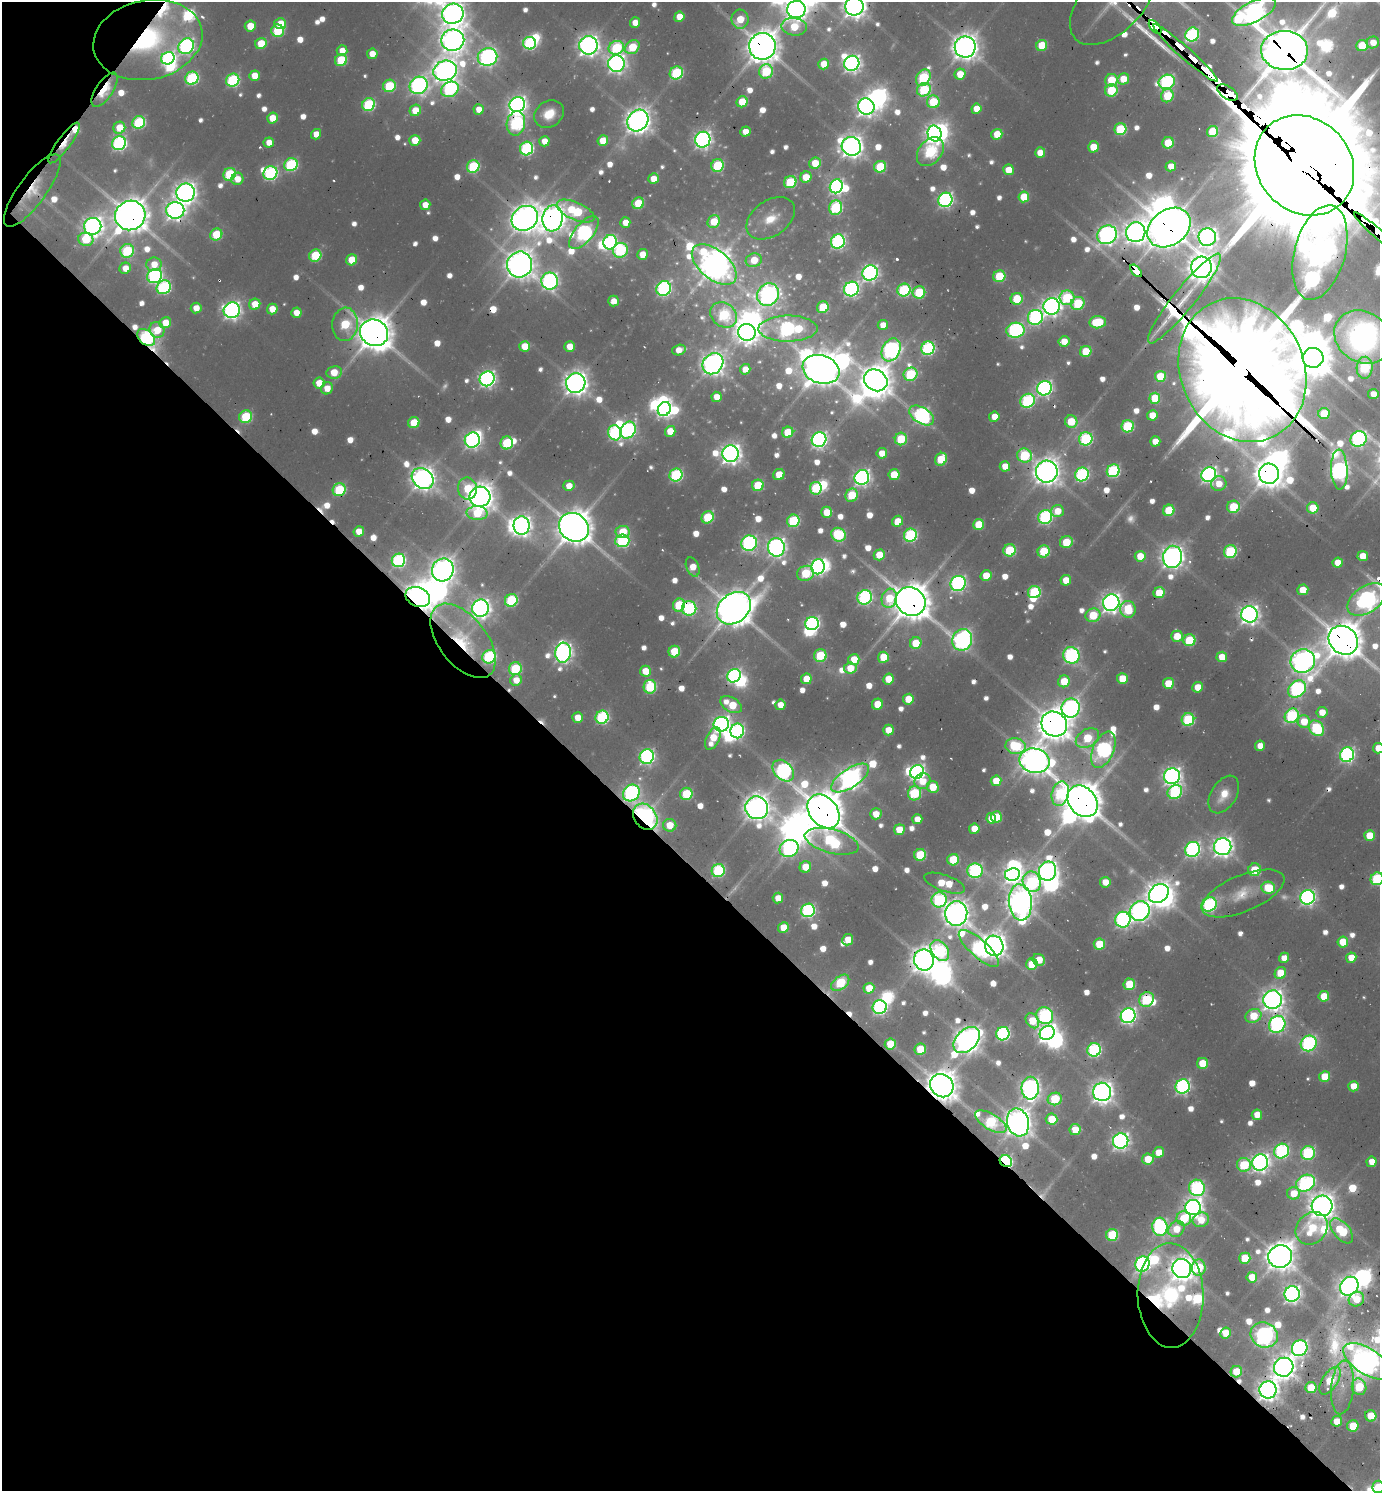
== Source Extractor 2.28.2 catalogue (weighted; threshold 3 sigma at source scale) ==
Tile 9 of 4 x 4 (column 1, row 3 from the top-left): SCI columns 468-1845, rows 1490-2978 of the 6131 x 6100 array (HDU 1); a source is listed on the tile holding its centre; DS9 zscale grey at full resolution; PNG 1382 x 1493 px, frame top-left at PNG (2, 2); each listed source drawn as its Kron ellipse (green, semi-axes under 4 px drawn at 4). Shown black and unused: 43% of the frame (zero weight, under 2 of 3 exposures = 7% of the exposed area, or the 3 px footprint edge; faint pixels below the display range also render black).
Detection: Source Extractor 2.28.2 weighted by HDU 2 'WHT'; one run over the whole footprint, this tile lists its part. Background 0.0911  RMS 0.0093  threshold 0.0418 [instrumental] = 3 sigma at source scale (4.5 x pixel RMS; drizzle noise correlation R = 1.50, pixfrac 1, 0.05/0.05 arcsec/px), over >= 5 px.
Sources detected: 824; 36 too faint to see at this stretch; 49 inside a brighter object's white glare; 15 cosmic-ray / hot-pixel residue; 3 long thin detections or spike segments (spike, bleed or trail) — neither listed nor drawn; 10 inside a brighter listed object's ellipse — not listed separately; of the other 711, all 500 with FLUX_AUTO >= 18.8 (the completeness limit of this list) listed and drawn (211 fainter detections not listed), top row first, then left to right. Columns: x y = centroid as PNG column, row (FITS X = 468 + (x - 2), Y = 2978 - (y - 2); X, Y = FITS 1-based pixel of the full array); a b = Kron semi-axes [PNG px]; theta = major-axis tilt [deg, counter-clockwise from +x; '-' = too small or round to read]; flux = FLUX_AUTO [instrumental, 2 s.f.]
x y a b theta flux
1113 2 52 30 46 170
854 6 9 9 - 1400
796 10 9 8 - 1100
1254 12 24 10 27 1000
453 14 11 10 - 1400
679 17 5 5 - 27
740 19 9 8 - 43
635 23 5 5 - 21
280 24 6 5 - 35
250 26 5 5 - 36
794 27 12 9 -5 58
1155 27 8 4 -50 1300
278 31 6 6 - 110
1192 34 7 6 - 220
148 40 55 39 11 230
453 40 11 10 - 1400
1373 42 6 6 - 22
261 43 6 5 - 45
529 43 6 6 - 210
588 45 9 9 - 1000
1042 45 6 5 - 55
1362 45 6 5 - 54
186 46 8 7 - 400
762 46 13 13 - 2400
632 47 8 6 40 64
965 47 10 10 - 1600
616 48 8 7 - 130
1284 50 23 19 -3 4800
342 51 5 5 - 21
1185 53 42 6 -42 1100
372 54 5 5 - 22
487 57 10 8 21 560
168 58 7 6 - 260
341 60 6 6 - 83
852 63 8 7 - 620
616 64 8 8 - 700
824 64 5 5 - 33
445 71 12 10 17 1300
766 71 7 7 - 110
676 73 7 6 - 140
960 74 5 5 - 37
254 76 5 5 - 26
192 78 7 6 - 180
923 78 9 6 59 130
1123 79 6 5 - 34
233 80 7 6 - 180
1111 80 6 6 - 56
1167 82 8 7 - 290
419 85 9 8 - 590
389 86 6 6 - 99
450 89 9 7 29 230
105 90 20 8 57 40
924 90 7 6 - 110
1111 90 6 6 - 76
1227 93 11 6 -33 2200
1167 96 7 6 - 59
742 102 6 5 - 50
933 102 6 6 - 76
369 105 6 6 - 160
517 105 8 7 - 600
866 107 8 8 - 840
479 109 5 5 - 21
976 109 5 5 - 26
415 110 6 5 - 36
549 114 16 12 35 29
272 118 5 5 - 31
638 121 11 10 - 1400
139 122 6 6 - 140
516 123 12 9 81 270
119 128 6 5 - 39
1120 129 6 6 - 100
745 132 5 5 - 21
1213 132 5 5 - 75
316 134 5 5 - 19
935 134 8 7 - 740
997 134 5 5 - 42
415 140 5 5 - 31
703 140 8 7 - 660
544 141 5 5 - 21
603 141 5 5 - 34
64 143 25 6 54 31
119 143 7 6 - 300
269 143 5 5 - 21
1168 143 6 5 - 62
851 146 10 9 - 1300
1093 147 5 5 - 36
527 148 7 6 - 220
930 152 16 11 51 180
1040 153 5 5 - 26
815 163 6 5 - 43
291 165 7 6 - 180
718 165 6 6 - 110
1304 165 53 46 -47 51000
473 166 6 6 - 130
1171 166 5 5 - 22
880 167 6 5 - 79
1008 170 5 5 - 30
270 173 7 6 - 250
229 174 6 6 - 110
806 177 6 5 - 32
237 179 6 6 - 21
653 179 5 5 - 26
790 182 6 6 - 110
836 186 7 6 - 400
32 190 44 14 54 38
185 193 9 9 - 1100
1024 197 5 5 - 48
945 200 7 7 - 400
638 203 6 5 - 58
425 205 5 5 - 20
836 208 7 6 - 180
175 210 9 8 - 850
576 211 20 9 -24 110
130 215 15 14 - 2900
525 218 14 12 37 1900
553 218 13 10 82 1500
771 218 27 18 35 35
625 222 5 5 - 21
714 222 7 6 - 44
93 226 8 8 - 900
1169 228 23 17 36 4000
1136 232 10 9 - 1300
1376 232 29 5 -41 2000
584 233 20 9 50 420
216 234 6 5 - 72
1107 235 10 9 - 810
1207 237 9 9 - 890
86 239 7 6 - 57
610 242 7 6 - 240
838 242 7 6 - 330
620 250 8 7 - 180
127 251 7 6 - 120
1320 253 48 25 75 2400
642 254 5 5 - 27
315 255 6 6 - 88
352 260 6 5 - 43
754 260 8 6 19 41
154 264 7 7 - 25
714 264 26 14 -39 2100
520 265 13 12 - 2000
1201 267 11 10 - 1600
125 268 6 5 - 20
1136 271 7 4 -49 950
870 273 8 7 - 540
155 276 7 7 - 330
999 276 6 6 - 83
550 281 8 8 - 520
164 287 7 6 - 200
664 289 7 7 - 310
851 289 7 7 - 410
904 290 6 6 - 180
919 292 6 6 - 98
768 294 12 10 48 750
1067 298 7 7 - 130
1184 298 57 11 51 97
1017 299 6 6 - 74
614 301 5 5 - 20
1078 303 7 6 - 97
255 304 6 5 - 34
1052 306 8 8 - 780
823 307 6 5 - 74
196 308 5 5 - 21
272 309 5 5 - 28
232 310 8 8 - 660
296 313 5 5 - 21
724 315 14 11 -38 150
1035 317 8 7 - 320
1098 322 8 6 5 89
165 323 6 5 - 28
345 324 17 12 86 95
883 325 5 5 - 20
788 329 29 13 0 390
157 330 8 7 - 39
1015 330 9 7 10 300
747 332 9 8 - 950
374 333 14 13 - 3100
146 337 10 7 -43 270
1363 337 30 25 -34 330
1064 341 5 5 - 23
525 346 5 5 - 33
570 346 5 5 - 27
928 348 7 6 - 240
679 350 7 5 18 21
891 350 12 8 61 560
1086 351 6 5 - 55
1313 358 10 10 - 2700
713 364 11 9 48 1100
1365 368 11 8 85 150
745 369 5 5 - 19
821 369 19 14 -19 2800
1242 370 74 62 -65 22000
334 372 8 6 10 38
910 374 7 6 - 130
1160 376 5 5 - 50
487 379 7 7 - 520
876 380 12 10 -31 2100
319 383 5 5 - 32
576 383 10 9 - 1300
327 388 6 5 - 21
1044 388 7 7 - 450
1373 394 5 5 - 19
716 397 5 5 - 21
1155 398 5 5 - 54
1028 401 7 6 - 210
664 409 7 6 - 430
1324 413 6 5 - 44
921 415 13 8 -32 400
1152 415 5 5 - 29
246 417 6 6 - 100
994 417 5 5 - 23
1071 421 6 6 - 50
414 423 6 5 - 51
1128 426 6 6 - 130
628 430 9 7 58 350
670 431 5 5 - 35
788 432 6 5 - 57
615 433 8 6 -70 260
901 439 6 6 - 80
1086 439 7 6 - 190
1359 439 8 7 - 390
472 440 7 7 - 510
819 440 7 7 - 500
1155 441 5 5 - 20
507 443 6 6 - 100
882 453 5 5 - 24
731 454 8 8 - 960
1024 456 7 7 - 120
941 459 7 5 57 57
1005 466 5 5 - 27
1339 469 20 8 -88 710
1113 471 6 6 - 200
1047 472 11 11 - 1500
1082 474 7 6 - 270
1209 474 8 7 - 550
1269 474 10 10 - 1800
676 475 6 6 - 190
779 475 6 5 - 29
894 475 5 5 - 48
862 477 7 7 - 550
423 479 12 9 -40 1300
1219 484 8 7 - 24
758 485 6 5 - 72
569 486 5 5 - 21
467 488 11 9 -82 43
816 488 6 6 - 110
339 490 6 6 - 110
852 495 7 6 - 60
480 497 10 10 - 1700
1233 507 6 6 - 73
1313 508 6 5 - 42
1169 510 6 5 - 67
1057 511 6 6 - 29
827 512 5 5 - 35
477 513 10 7 -2 65
708 517 6 5 - 86
1045 517 7 6 - 250
793 521 6 6 - 120
898 521 6 5 - 28
979 524 5 5 - 53
522 526 9 8 - 820
574 527 16 13 -37 3300
359 532 5 5 - 23
623 532 7 6 - 52
838 535 7 6 - 130
910 535 7 6 - 200
622 541 7 6 - 200
1066 542 6 6 - 49
749 543 8 7 - 310
776 547 9 8 - 750
1009 550 6 6 - 93
1044 551 6 6 - 82
1230 552 6 6 - 150
879 555 5 5 - 41
1140 556 5 5 - 33
1363 556 5 5 - 30
1172 557 11 9 81 1200
398 560 7 6 - 230
1338 563 5 5 - 29
693 567 10 6 -68 28
818 567 7 6 - 420
443 570 11 10 - 1500
805 573 8 7 - 83
986 576 5 5 - 40
1066 580 5 5 - 29
958 583 8 7 - 430
1303 590 5 5 - 29
1034 592 6 6 - 150
1159 593 6 5 - 51
418 597 13 9 -23 2000
865 597 7 7 - 280
889 598 9 7 73 52
1367 599 21 13 34 710
511 600 6 6 - 130
911 601 16 13 -37 3800
1111 603 8 8 - 910
679 605 6 6 - 87
480 608 9 8 - 810
689 608 7 7 - 210
734 608 19 14 39 2900
1128 609 8 7 - 61
1249 614 8 8 - 870
1093 615 7 6 - 68
812 624 7 6 - 370
1177 636 6 5 - 34
962 640 11 9 61 620
1189 640 6 6 - 92
1343 640 15 13 -42 3400
463 641 43 24 -52 87
916 643 6 5 - 46
674 652 6 5 - 62
563 653 10 8 84 690
1071 655 8 8 - 310
820 656 6 6 - 76
489 657 7 6 - 180
883 657 5 5 - 39
1222 657 5 5 - 32
854 659 5 5 - 36
1303 661 12 11 - 1200
850 668 6 5 - 31
515 669 6 6 - 100
645 671 5 5 - 31
734 676 7 6 - 350
806 679 5 5 - 33
888 679 5 5 - 36
1122 679 5 5 - 42
516 680 6 5 - 21
1064 681 6 5 - 50
1168 683 5 5 - 43
650 687 7 6 - 120
1198 687 5 5 - 34
1297 689 10 7 41 340
908 699 5 5 - 36
877 704 5 5 - 35
731 705 11 7 -30 56
780 705 5 5 - 19
1071 708 9 9 - 580
1322 712 5 5 - 23
1292 716 7 6 - 190
577 717 5 5 - 24
602 717 7 6 - 190
1188 720 6 6 - 140
1304 721 6 6 - 34
721 724 8 7 - 630
1054 724 13 12 - 2500
1316 728 8 6 -48 140
888 730 5 5 - 28
737 731 7 6 - 260
713 738 12 6 64 42
1087 738 12 8 31 77
1015 746 10 8 -4 110
1260 746 5 5 - 21
1378 748 5 5 - 31
1103 750 19 10 67 450
1347 755 7 7 - 380
647 757 7 7 - 380
1034 761 15 12 -13 1800
783 771 12 9 -46 350
917 772 7 6 - 440
1172 776 8 8 - 720
850 778 22 9 33 940
922 781 8 7 - 27
996 781 5 5 - 35
933 787 6 5 - 41
1175 792 8 6 34 180
631 793 9 7 44 400
915 793 7 6 - 130
686 794 6 6 - 85
1060 794 12 8 75 160
1224 795 20 12 58 29
1082 801 17 13 -50 3200
757 808 11 11 - 1600
823 811 19 14 -49 3800
876 814 6 5 - 27
645 817 14 11 -53 410
996 817 6 5 - 55
991 818 5 4 - 24
917 819 5 5 - 20
670 825 6 6 - 31
974 829 5 5 - 24
899 830 5 5 - 34
1370 836 5 5 - 42
832 841 28 12 -14 220
1223 847 8 8 - 960
789 848 9 8 - 310
1193 849 8 7 - 400
920 855 6 5 - 92
953 860 6 5 - 67
805 867 6 5 - 33
1255 870 6 6 - 47
718 871 6 6 - 170
975 871 8 7 - 310
1048 871 10 8 77 910
1012 874 7 6 - 620
1377 879 6 6 - 160
1032 882 10 9 - 160
1105 882 5 5 - 23
945 883 21 8 -20 63
1268 888 7 6 - 67
1159 893 11 8 40 1300
1243 893 44 18 23 43
1307 897 7 7 - 490
778 898 5 5 - 22
939 900 7 7 - 190
1020 902 18 11 -85 1600
1209 905 8 6 34 270
808 910 7 6 - 280
1140 911 10 9 - 790
956 913 12 11 - 1600
1123 920 8 7 - 390
783 927 5 5 - 35
848 940 6 5 - 29
1343 942 5 5 - 48
1099 944 5 5 - 55
994 946 10 9 - 1300
979 948 26 9 -42 310
940 950 11 8 -53 180
1284 958 5 5 - 19
1351 958 5 5 - 27
924 960 10 9 - 1700
1039 960 6 5 - 30
1032 964 6 5 - 62
1280 973 6 5 - 46
840 983 10 6 39 100
1129 984 6 5 - 62
869 988 5 5 - 38
1324 996 5 5 - 39
1147 999 8 7 - 98
1273 1000 9 9 - 1100
880 1007 7 7 - 340
1045 1016 9 8 - 240
1128 1016 7 7 - 520
1253 1016 8 6 28 50
1032 1021 8 6 -56 46
1277 1024 9 8 - 440
1047 1033 8 6 37 820
1003 1034 7 6 - 260
967 1040 15 10 44 1500
1309 1043 8 7 - 280
890 1044 5 5 - 49
920 1049 6 5 - 48
1094 1050 7 6 - 240
1202 1063 5 5 - 47
1325 1077 5 5 - 45
942 1086 12 11 - 2400
1354 1086 5 5 - 28
1183 1087 7 7 - 350
1030 1088 11 8 89 810
1102 1092 9 9 - 1100
1055 1099 7 6 - 95
1257 1115 5 5 - 23
1051 1119 6 5 - 46
991 1122 18 7 -31 150
1018 1122 14 11 -74 1900
1075 1130 6 5 - 37
1121 1141 8 7 - 610
1282 1151 8 7 - 280
1159 1152 5 5 - 30
1308 1153 7 6 - 180
1148 1159 5 5 - 36
1006 1161 6 5 - 250
1372 1162 5 5 - 21
1260 1163 8 8 - 760
1244 1165 7 7 - 92
1306 1183 10 8 29 310
1197 1188 8 7 - 270
1294 1193 6 6 - 32
1322 1206 10 10 - 1600
1193 1207 8 7 - 810
1184 1218 7 7 - 73
1201 1220 8 7 - 32
1160 1227 9 7 -86 320
1312 1228 17 14 49 69
1176 1229 9 7 44 34
1342 1231 15 8 -51 89
1112 1235 6 6 - 98
1280 1257 12 11 - 1900
1245 1258 5 5 - 49
1142 1264 8 7 - 360
1199 1267 8 7 - 76
1182 1269 10 9 - 1500
1252 1277 5 5 - 35
1349 1286 10 8 48 940
1292 1294 7 7 - 620
1171 1295 52 33 -88 220
1356 1299 8 7 - 43
1226 1333 5 5 - 35
1264 1335 14 12 -28 810
1300 1348 8 7 - 470
1367 1361 27 13 -33 1300
1284 1367 10 9 - 1300
1236 1372 6 5 - 47
1330 1381 15 7 57 70
1342 1387 27 11 85 23
1359 1387 8 7 - 72
1311 1388 5 5 - 42
1268 1390 8 8 - 1100
1371 1416 6 5 - 41
1337 1421 5 5 - 26
1353 1426 6 5 - 44
1378 1487 6 6 - 44
Overlapping masked pixels (flux is a lower limit): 56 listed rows (the first 20) at x y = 1113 2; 1155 27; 148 40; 762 46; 1284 50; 1185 53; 105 90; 1227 93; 516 123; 64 143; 1304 165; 32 190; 576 211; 130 215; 525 218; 553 218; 1169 228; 1136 232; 1376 232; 127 251
Isophote crosses this tile's border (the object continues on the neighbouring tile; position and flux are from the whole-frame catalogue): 14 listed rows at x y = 1113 2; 854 6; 796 10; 1254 12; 453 14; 1304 165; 1376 232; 1363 337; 1367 599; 1343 640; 1378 748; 1377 879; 1367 1361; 1378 1487